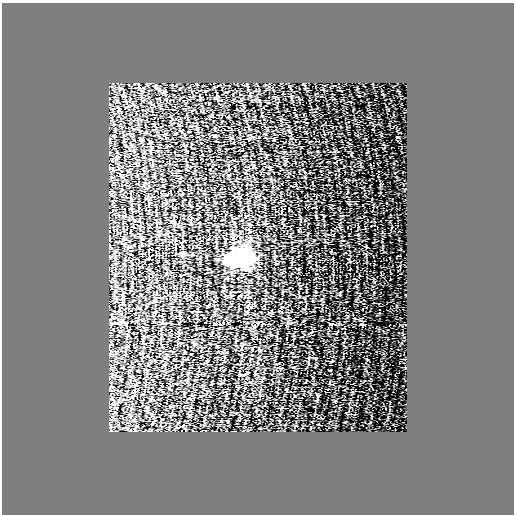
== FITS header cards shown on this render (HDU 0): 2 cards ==
NAXIS1  =                  512
NAXIS2  =                  512

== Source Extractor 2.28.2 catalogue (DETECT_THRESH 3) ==
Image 512 x 512 px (HDU 0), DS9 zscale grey, 1 PNG px = 1 image px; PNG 516 x 516 px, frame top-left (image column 1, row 512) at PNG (2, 3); no overlay
Background 0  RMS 3.5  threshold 10.4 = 3 sigma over >= 5 px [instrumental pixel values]
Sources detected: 3; all 3 listed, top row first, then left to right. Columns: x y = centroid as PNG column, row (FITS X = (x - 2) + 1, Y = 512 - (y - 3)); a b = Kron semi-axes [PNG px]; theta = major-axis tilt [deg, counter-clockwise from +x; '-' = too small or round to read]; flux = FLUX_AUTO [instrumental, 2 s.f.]
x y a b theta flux
233 258 21 17 -83 7200
246 258 22 18 -48 12000
121 323 7 4 44 490